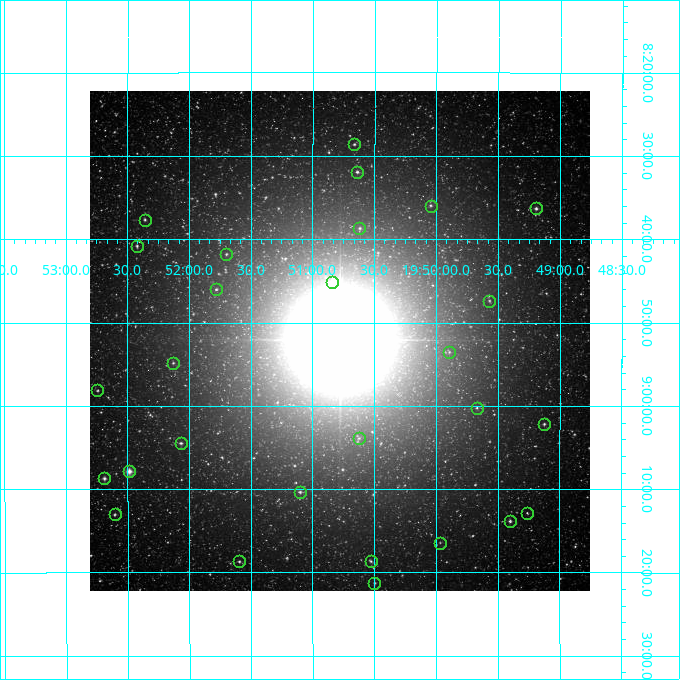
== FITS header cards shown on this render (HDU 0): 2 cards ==
NAXIS1  =                  500
NAXIS2  =                  500

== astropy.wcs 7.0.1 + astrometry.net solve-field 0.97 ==
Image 500 x 500 px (HDU 0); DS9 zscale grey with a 90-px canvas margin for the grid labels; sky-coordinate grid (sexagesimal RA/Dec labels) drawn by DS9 from the SOLVED WCS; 28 Tycho-2 reference stars matched to detected sources circled (green)
Header WCS: none
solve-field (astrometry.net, Tycho-2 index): SOLVED blind (the file carries no WCS)
Solved WCS: RA---TAN-SIP/DEC--TAN-SIP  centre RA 19:50:47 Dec +08:52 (297.69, +8.87 deg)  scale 7.2 arcsec/px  FOV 60.0' x 60.0'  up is +180 deg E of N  parity flipped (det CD > 0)
(file carries no celestial WCS; the grid is the blind solution)
Tycho-2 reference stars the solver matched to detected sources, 28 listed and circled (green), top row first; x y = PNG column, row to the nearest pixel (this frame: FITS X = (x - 90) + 1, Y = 500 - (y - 91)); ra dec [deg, ICRS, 3 dp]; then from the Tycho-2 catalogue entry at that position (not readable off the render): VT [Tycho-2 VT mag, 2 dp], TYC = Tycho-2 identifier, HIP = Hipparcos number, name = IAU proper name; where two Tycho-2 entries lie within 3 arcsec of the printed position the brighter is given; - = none
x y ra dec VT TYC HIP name
354 144 297.666 +8.477 10.17 1058-2647-1 - -
357 172 297.660 +8.532 9.68 1058-2624-1 - -
431 206 297.511 +8.599 10.19 1058-3032-1 - -
536 208 297.298 +8.605 9.03 1058-3096-1 - -
145 220 298.090 +8.627 10.42 1058-2236-1 - -
359 228 297.655 +8.644 9.81 1058-1931-1 - -
137 246 298.106 +8.680 10.34 1058-2919-1 - -
226 254 297.924 +8.696 10.52 1058-1587-1 - -
332 282 297.710 +8.752 9.65 1058-2895-1 - -
216 289 297.945 +8.767 10.51 1058-1755-1 - -
489 301 297.393 +8.789 10.79 1058-2551-1 - -
449 352 297.473 +8.893 10.96 1058-385-1 - -
173 363 298.032 +8.914 10.58 1058-317-1 - -
97 390 298.185 +8.969 10.60 1058-1273-1 - -
477 408 297.417 +9.004 10.52 1058-487-1 - -
544 424 297.281 +9.036 9.65 1058-627-1 - -
359 438 297.656 +9.064 10.96 1058-429-1 - -
181 443 298.017 +9.074 9.60 1058-1877-1 - -
129 471 298.121 +9.131 7.71 1058-1627-1 - -
104 478 298.172 +9.145 9.01 1058-635-1 - -
300 492 297.775 +9.172 9.88 1058-923-1 - -
527 513 297.315 +9.214 10.84 1058-301-1 - -
115 514 298.151 +9.217 10.06 1058-1343-1 - -
510 521 297.350 +9.230 9.50 1058-1537-1 - -
440 543 297.492 +9.274 10.98 1058-137-1 - -
239 561 297.899 +9.311 9.99 1058-9-1 - -
371 561 297.632 +9.311 10.30 1058-495-1 - -
374 583 297.625 +9.355 10.24 1058-1101-1 - -